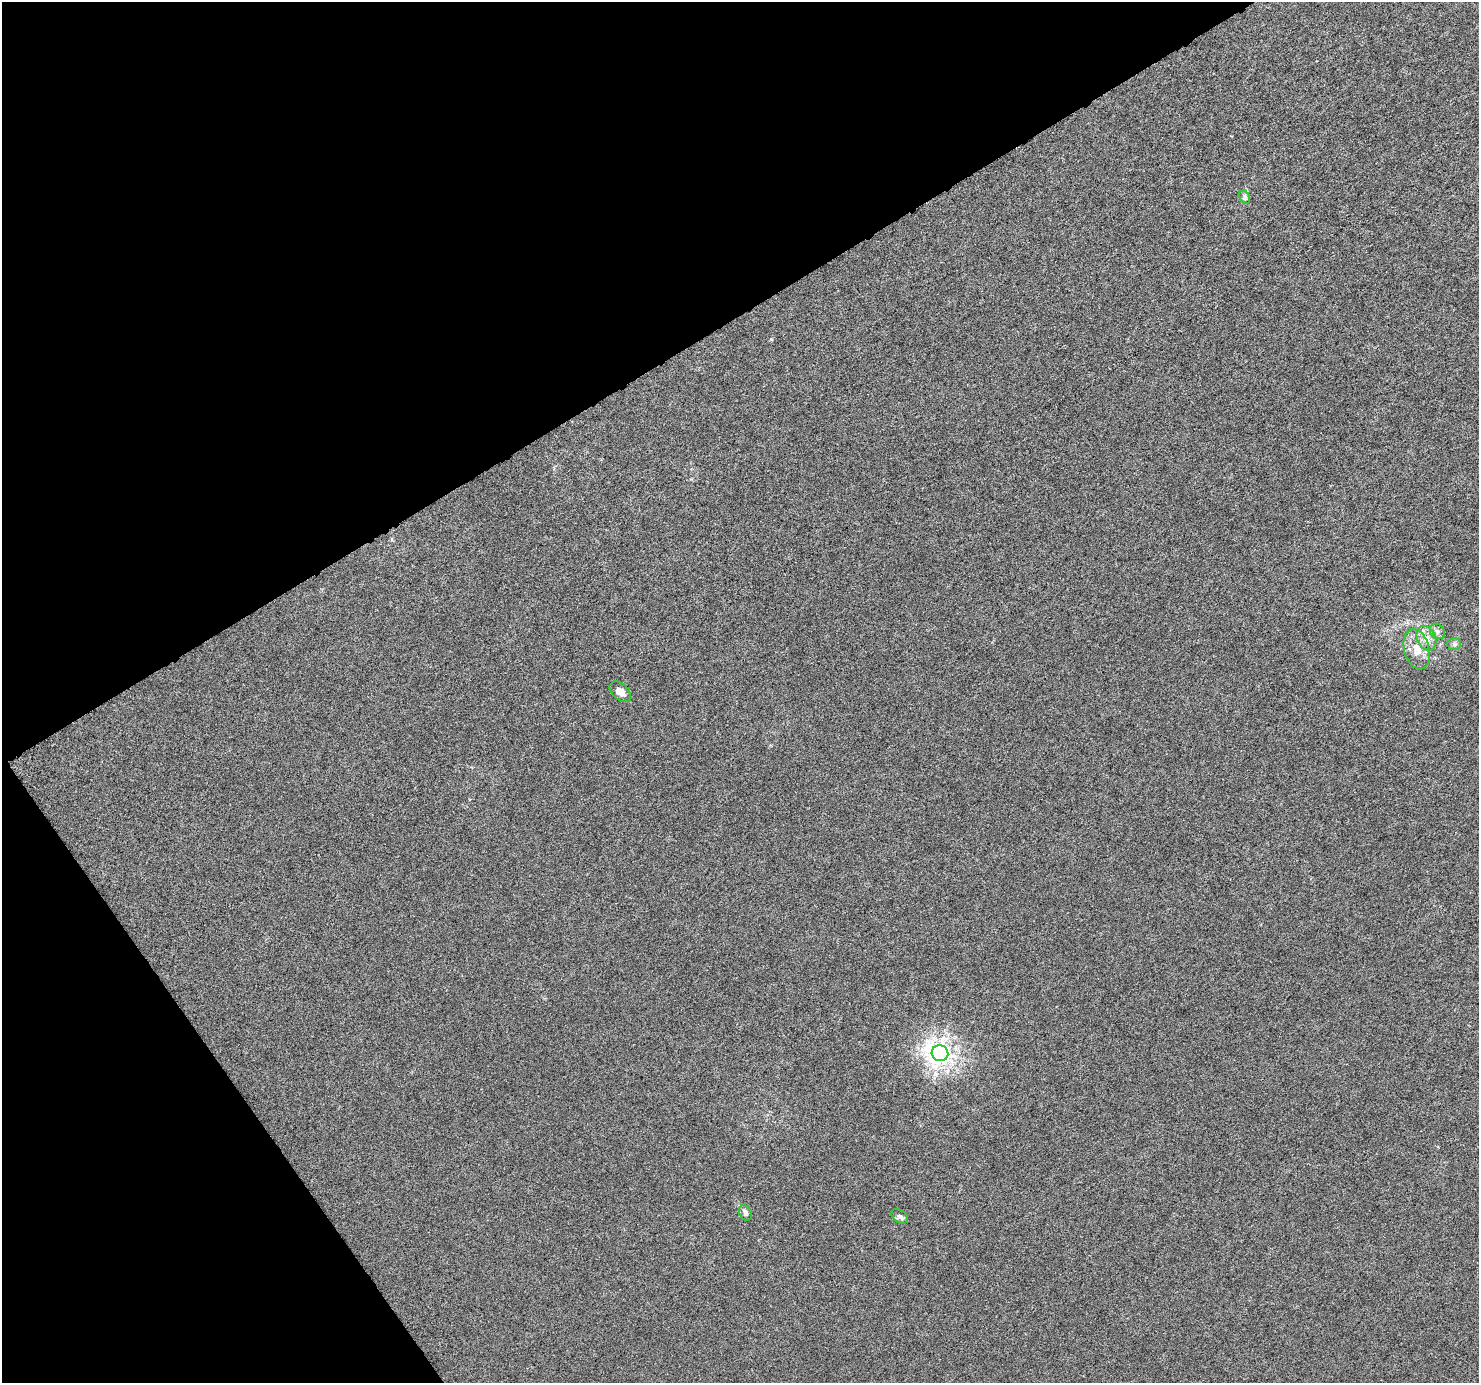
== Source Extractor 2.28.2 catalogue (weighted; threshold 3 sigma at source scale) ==
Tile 5 of 4 x 4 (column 1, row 2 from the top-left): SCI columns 1-1477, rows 2884-4264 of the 5911 x 5828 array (HDU 1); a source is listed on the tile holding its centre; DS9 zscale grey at full resolution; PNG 1481 x 1385 px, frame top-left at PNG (2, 2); each listed source drawn as its Kron ellipse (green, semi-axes under 4 px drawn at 4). Shown black and unused: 30% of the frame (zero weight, under 4 of 8 exposures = <1% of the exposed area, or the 3 px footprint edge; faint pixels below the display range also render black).
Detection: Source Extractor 2.28.2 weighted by HDU 2 'WHT'; one run over the whole footprint, this tile lists its part. Background -2.55e-04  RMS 0.0013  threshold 0.00521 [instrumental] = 3 sigma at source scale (4.09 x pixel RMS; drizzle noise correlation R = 1.36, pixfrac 0.8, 0.0396/0.0396 arcsec/px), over >= 5 px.
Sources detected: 9; all 9 listed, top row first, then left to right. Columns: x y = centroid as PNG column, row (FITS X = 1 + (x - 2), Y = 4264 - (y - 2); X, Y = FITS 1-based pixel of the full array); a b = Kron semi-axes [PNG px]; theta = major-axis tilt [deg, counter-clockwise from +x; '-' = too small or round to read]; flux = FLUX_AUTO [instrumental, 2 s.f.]
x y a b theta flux
1245 197 7 5 -61 0.26
1437 631 8 7 - 0.37
1426 638 13 9 -65 0.96
1454 644 7 6 - 0.28
1417 649 20 12 -75 1.7
620 692 12 8 -42 0.87
940 1053 8 8 - 67
745 1213 8 5 -64 0.37
900 1216 9 6 -40 0.34